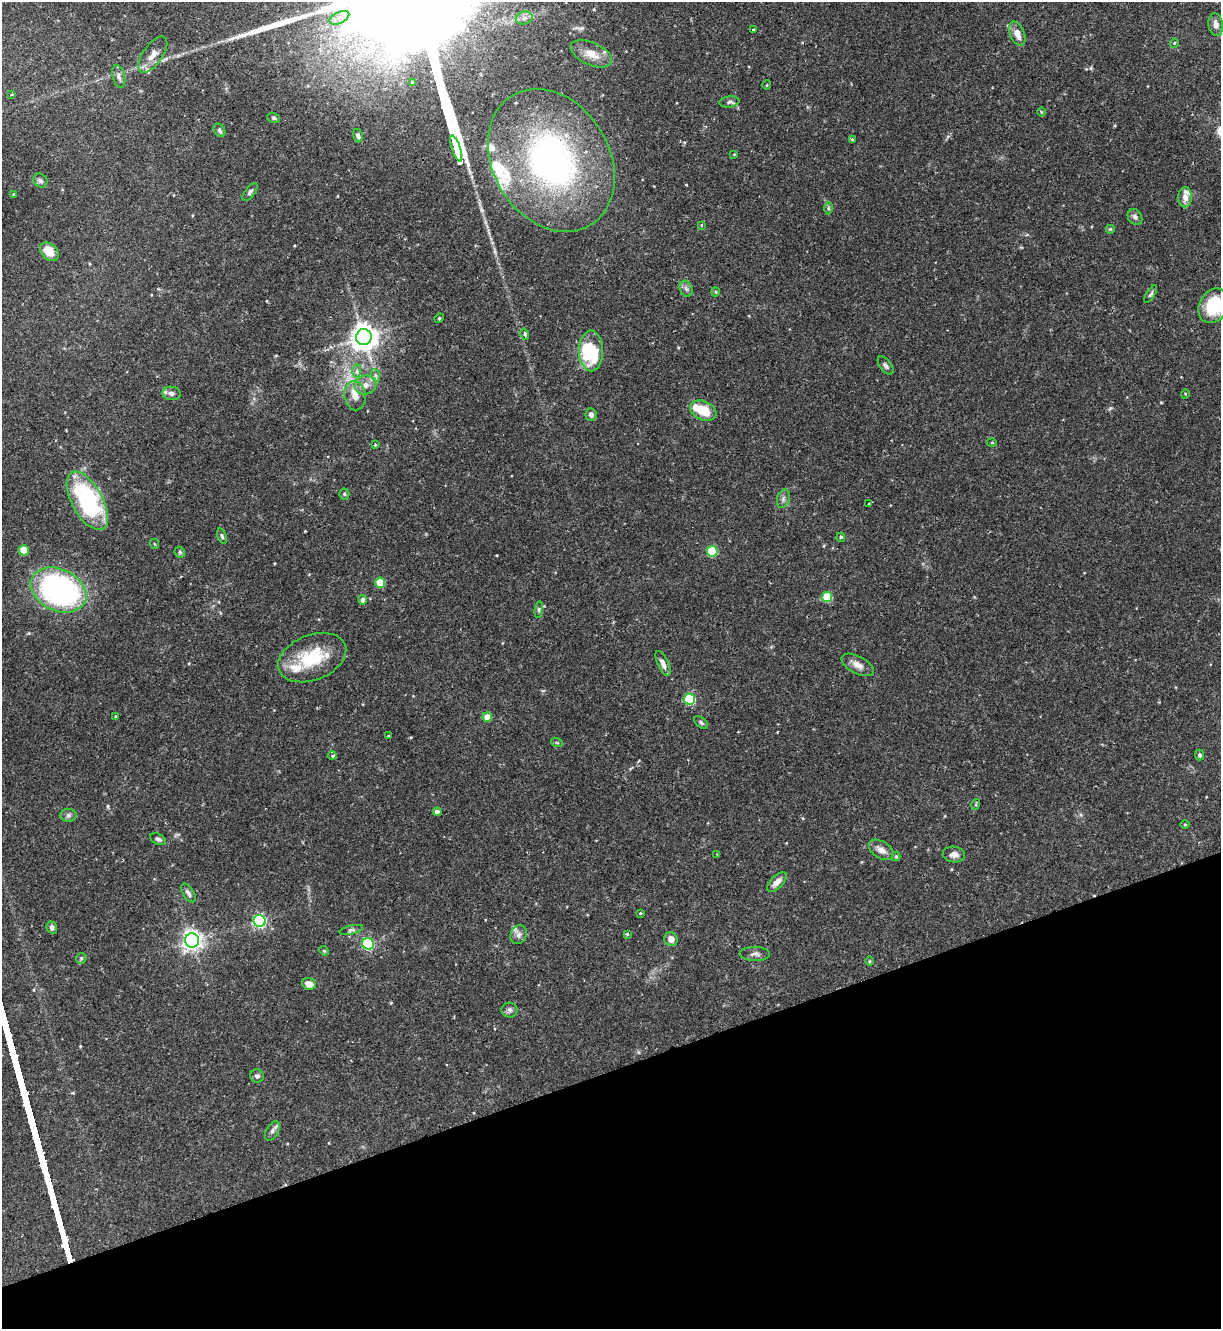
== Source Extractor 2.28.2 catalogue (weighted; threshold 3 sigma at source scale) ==
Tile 14 of 4 x 4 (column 2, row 4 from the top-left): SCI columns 1365-2583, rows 1-1327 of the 5293 x 5308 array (HDU 1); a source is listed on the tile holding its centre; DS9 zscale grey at full resolution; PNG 1223 x 1331 px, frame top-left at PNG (2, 2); each listed source drawn as its Kron ellipse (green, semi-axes under 4 px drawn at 4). Shown black and unused: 19% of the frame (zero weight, under 2 of 3 exposures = <1% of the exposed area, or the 3 px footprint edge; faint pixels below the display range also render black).
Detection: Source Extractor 2.28.2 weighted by HDU 2 'WHT'; one run over the whole footprint, this tile lists its part. Background 0.0844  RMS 0.0045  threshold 0.0203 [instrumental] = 3 sigma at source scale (4.5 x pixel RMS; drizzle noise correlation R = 1.50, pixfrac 1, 0.05/0.05 arcsec/px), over >= 5 px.
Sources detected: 113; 1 inside a brighter object's white glare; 1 long thin detection or spike segment (spike, bleed or trail) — neither listed nor drawn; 8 inside a brighter listed object's ellipse — not listed separately; the other 103 listed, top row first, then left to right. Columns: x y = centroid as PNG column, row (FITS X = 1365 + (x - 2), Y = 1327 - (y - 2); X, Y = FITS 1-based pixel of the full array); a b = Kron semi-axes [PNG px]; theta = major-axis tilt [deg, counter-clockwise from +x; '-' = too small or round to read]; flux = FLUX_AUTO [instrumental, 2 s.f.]
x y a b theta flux
339 18 10 5 26 2.7
524 18 8 6 14 1.7
1216 25 11 7 -81 2.9
753 30 3 2 - 0.4
1017 34 13 7 -68 4.4
1174 43 5 3 - 0.37
153 54 21 9 55 4.3
591 54 22 11 -24 6.2
119 76 12 6 -75 1.8
412 82 3 3 - 2.3
767 85 5 3 - 0.37
12 94 4 2 - 0.38
729 102 10 5 9 1.3
1041 112 5 3 - 0.38
274 118 6 5 - 0.86
219 130 7 5 -58 1.1
358 136 7 5 -77 1.2
852 139 4 3 - 0.58
456 148 14 3 -71 1100
734 154 3 3 - 0.32
551 160 76 58 -59 140
40 181 7 6 - 1.2
250 192 10 5 52 1.1
13 194 3 3 - 0.37
1185 197 10 7 89 3.1
828 208 6 4 -89 0.7
1135 217 8 6 -55 1.4
702 225 3 3 - 0.6
1110 229 5 5 - 0.51
49 252 10 7 -43 6.8
686 289 8 6 -68 1.4
716 292 4 4 - 0.47
1151 294 10 4 58 0.96
1213 306 18 14 63 22
439 318 5 4 - 0.53
525 334 5 4 - 1.7
364 337 8 8 - 490
591 351 20 12 -90 23
886 366 10 5 -52 1.3
357 371 7 4 90 1.2
375 375 6 4 -71 0.91
365 385 11 9 16 3.2
172 393 9 6 -7 1.9
1185 394 4 3 - 0.36
355 396 15 10 -81 4.7
703 410 13 9 -24 11
591 415 6 5 - 1.7
992 443 5 3 - 0.46
375 444 3 2 - 0.5
344 494 5 5 - 0.67
783 499 9 6 72 1.4
87 501 32 15 -61 55
869 503 3 2 - 0.74
222 536 8 4 -71 0.76
841 537 4 4 - 1.1
155 544 5 3 - 0.39
24 550 5 5 - 12
712 551 5 5 - 28
180 552 6 4 -47 0.62
380 583 5 5 - 15
58 590 29 21 -25 110
827 597 5 5 - 21
363 600 5 4 - 1.5
539 610 8 4 82 0.86
312 658 35 22 21 22
663 663 13 5 -66 2.4
858 665 17 8 -28 3.3
690 699 5 5 - 40
116 717 3 3 - 0.58
487 717 5 5 - 7.5
701 723 8 5 -40 0.88
388 736 3 3 - 0.75
557 743 6 3 -19 0.52
332 755 4 4 - 0.93
1200 755 5 4 - 0.85
976 804 5 3 - 0.47
437 812 4 4 - 1.8
68 815 8 6 0 1.3
1185 824 4 3 - 0.4
158 839 8 5 -25 1.3
881 850 13 8 -32 3.2
717 854 4 4 - 0.37
954 854 11 8 -8 2.5
896 856 4 4 - 0.54
777 882 12 6 46 3
188 893 10 5 -58 1.6
640 913 3 3 - 0.72
260 921 6 6 - 88
52 928 6 5 - 1.6
351 930 12 4 13 1.1
627 934 3 3 - 0.76
519 935 10 8 64 1.9
671 939 7 6 - 2.7
192 940 7 7 - 250
368 944 6 5 - 48
324 951 5 4 - 0.54
755 954 15 7 -1 1.8
81 958 6 5 - 0.64
869 961 5 3 - 0.39
309 984 7 5 -15 4.5
510 1010 8 7 - 1.4
257 1076 7 6 - 1.4
272 1131 10 6 61 1.5
Overlapping masked pixels (flux is a lower limit): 1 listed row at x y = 525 334
Isophote crosses this tile's border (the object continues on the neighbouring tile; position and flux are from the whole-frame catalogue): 1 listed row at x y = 1213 306